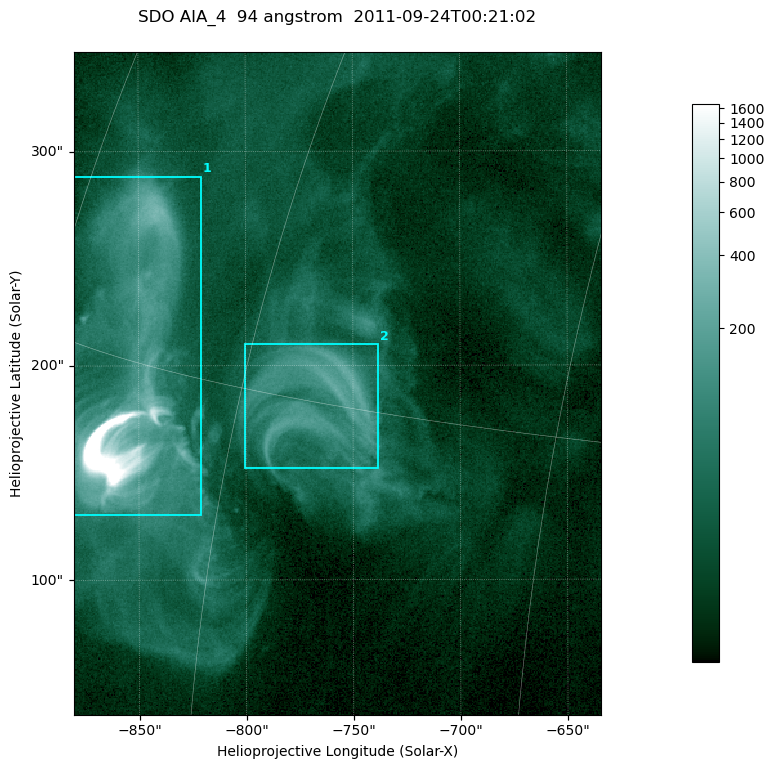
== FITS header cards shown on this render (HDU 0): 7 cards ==
TELESCOP= 'SDO     '           /
INSTRUME= 'AIA_4   '           /
WAVELNTH=                   94 /
WAVEUNIT= 'angstrom'           /
DATE-OBS= '2011-09-24T00:21:02.12' /
CTYPE1  = 'HPLN-TAN'           /
CTYPE2  = 'HPLT-TAN'           /

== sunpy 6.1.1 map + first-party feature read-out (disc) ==
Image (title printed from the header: SDO AIA_4  94 angstrom  2011-09-24T00:21:02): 410 x 515 px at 0.6 arcsec/px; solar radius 956 arcsec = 1594 px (partial field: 2.6% of the solar disc is inside the frame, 100% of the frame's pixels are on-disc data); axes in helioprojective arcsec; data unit not stated in the header (colour bar unlabelled)
Pointing: header CRPIX1/2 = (2058.48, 2043.05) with CRVAL1/2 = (0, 0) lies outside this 410 x 515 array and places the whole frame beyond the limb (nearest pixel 1.41 R_sun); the SolarSoft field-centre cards XCEN/YCEN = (-757.3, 191.6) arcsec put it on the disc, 1310 arcsec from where CRPIX/CRVAL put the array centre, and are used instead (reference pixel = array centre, CRVAL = XCEN/YCEN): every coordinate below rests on XCEN/YCEN
Orientation: roll -0.138 deg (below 1 deg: not rotated)
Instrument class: DISC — disc imager (sunpy class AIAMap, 94 A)
Bright regions (active regions / flare kernels): reference = the on-disc median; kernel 3 px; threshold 5 sigma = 84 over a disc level ~18.4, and >= 1.15x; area >= 211 px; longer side >= 5 px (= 3 arcsec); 2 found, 2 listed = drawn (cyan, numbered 1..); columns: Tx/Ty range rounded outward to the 2 arcsec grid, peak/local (2 s.f.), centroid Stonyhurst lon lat
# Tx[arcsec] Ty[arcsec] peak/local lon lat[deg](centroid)
1 -882..-820 130..288 355 -67 +15
2 -802..-738 152..210 13 -56 +15